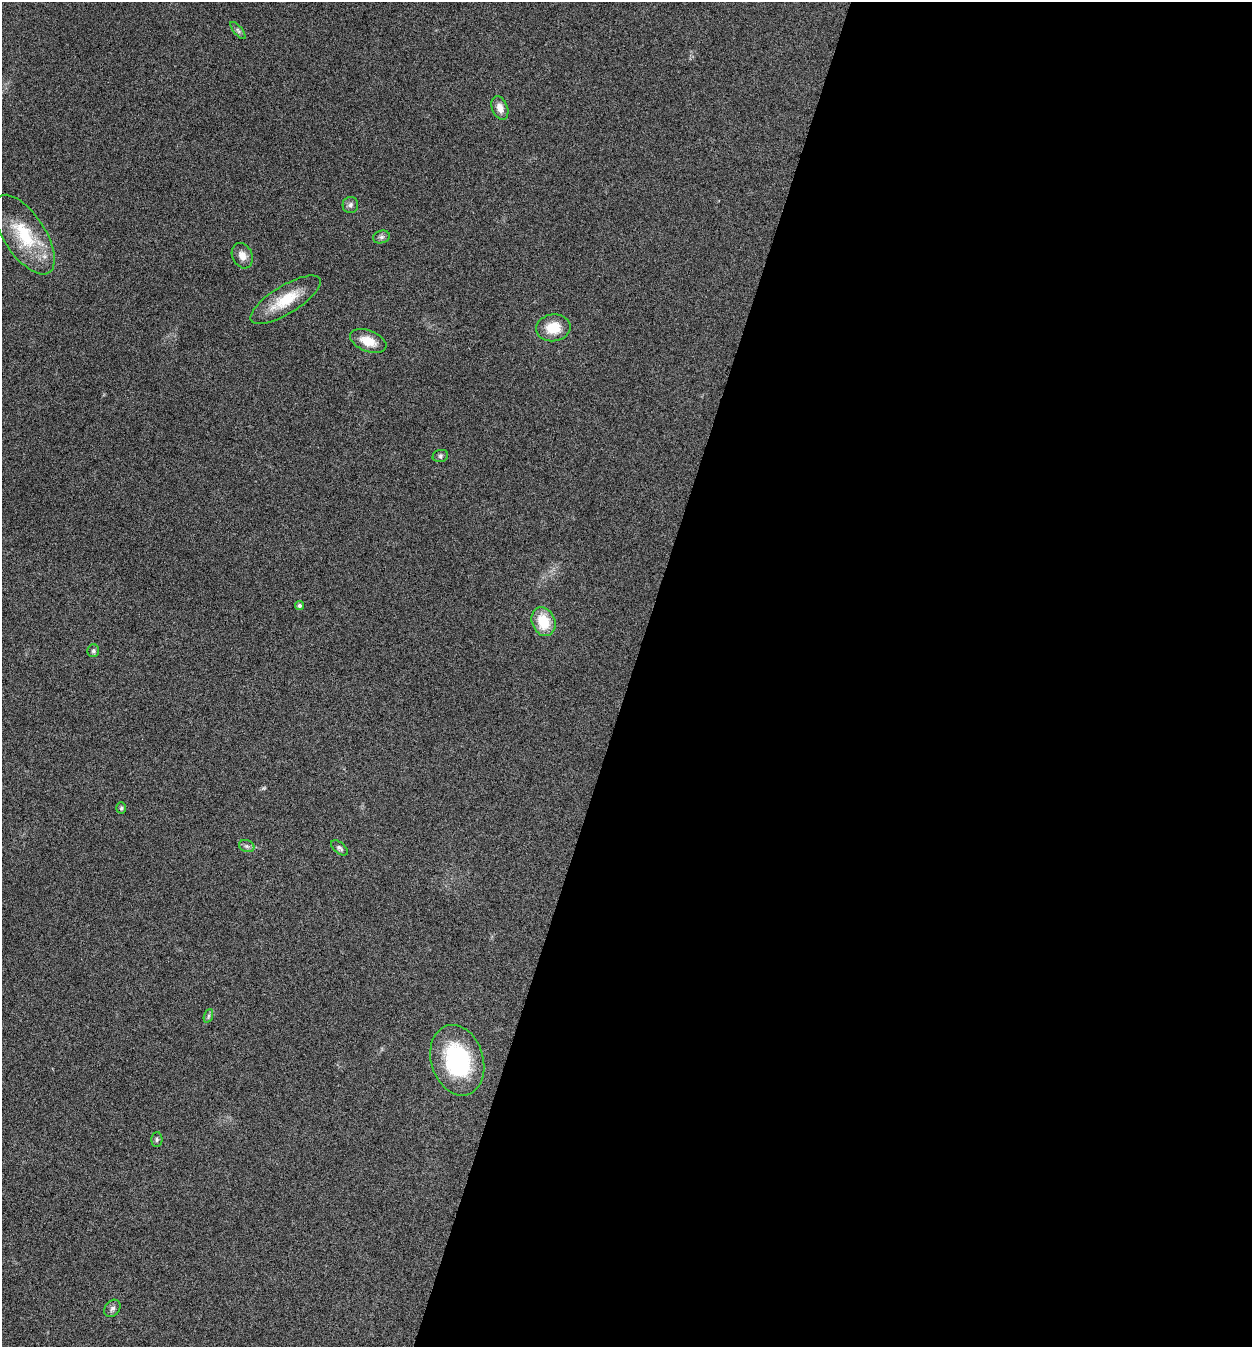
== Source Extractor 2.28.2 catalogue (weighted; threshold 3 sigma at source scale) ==
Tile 12 of 4 x 4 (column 4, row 3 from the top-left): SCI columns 4020-5269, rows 1348-2692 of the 5409 x 5398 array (HDU 1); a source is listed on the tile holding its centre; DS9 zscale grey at full resolution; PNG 1254 x 1349 px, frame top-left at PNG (2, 2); each listed source drawn as its Kron ellipse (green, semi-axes under 4 px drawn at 4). Shown black and unused: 50% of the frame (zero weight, under 5 of 9 exposures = <1% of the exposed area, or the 3 px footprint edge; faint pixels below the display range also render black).
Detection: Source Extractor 2.28.2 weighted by HDU 2 'WHT'; one run over the whole footprint, this tile lists its part. Background 0.136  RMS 0.0052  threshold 0.0214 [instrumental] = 3 sigma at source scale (4.09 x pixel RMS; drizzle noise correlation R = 1.36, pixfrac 0.8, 0.05/0.05 arcsec/px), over >= 5 px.
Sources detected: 20; all 20 listed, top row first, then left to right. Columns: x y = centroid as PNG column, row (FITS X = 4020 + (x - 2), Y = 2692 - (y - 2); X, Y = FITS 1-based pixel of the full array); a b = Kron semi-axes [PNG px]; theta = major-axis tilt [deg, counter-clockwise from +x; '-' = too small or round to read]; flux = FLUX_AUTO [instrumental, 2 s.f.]
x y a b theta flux
238 31 10 3 -50 0.98
500 108 12 7 -68 3.5
350 205 8 7 - 1.6
24 235 45 20 -57 26
381 237 8 6 14 1.3
242 256 13 10 -65 3.7
285 300 40 14 32 15
553 328 17 13 7 11
368 341 19 10 -22 8
440 456 8 6 16 1.1
299 606 4 4 - 1.2
543 622 15 11 -69 13
93 651 6 6 - 0.88
121 808 5 4 - 0.8
247 846 8 6 -20 1.2
339 848 10 5 -40 1.2
208 1016 7 4 71 1
457 1060 36 26 -73 48
157 1140 7 5 90 0.98
112 1308 9 7 54 1.6